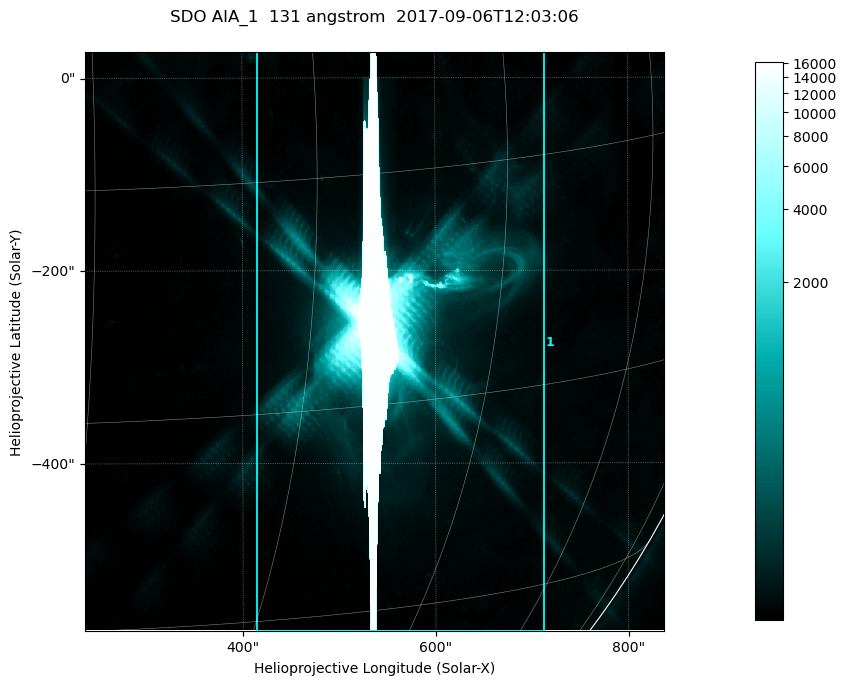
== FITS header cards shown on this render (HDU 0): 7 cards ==
TELESCOP= 'SDO     '           /
INSTRUME= 'AIA_1   '           /
WAVELNTH=                  131 /
WAVEUNIT= 'angstrom'           /
DATE-OBS= '2017-09-06T12:03:06.62' /
CTYPE1  = 'HPLN-TAN'           /
CTYPE2  = 'HPLT-TAN'           /

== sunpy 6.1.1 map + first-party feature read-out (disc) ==
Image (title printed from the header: SDO AIA_1  131 angstrom  2017-09-06T12:03:06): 1000 x 1000 px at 0.601 arcsec/px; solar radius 952 arcsec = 1585 px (partial field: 13% of the solar disc is inside the frame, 99% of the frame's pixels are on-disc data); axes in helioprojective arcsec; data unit not stated in the header (colour bar unlabelled)
Orientation: roll -0.139 deg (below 1 deg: not rotated)
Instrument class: DISC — disc imager (sunpy class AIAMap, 131 A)
Bright regions (active regions / flare kernels): reference = the on-disc median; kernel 9 px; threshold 5 sigma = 74.6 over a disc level ~24.3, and >= 1.15x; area >= 1000 px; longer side >= 12 px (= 7.2 arcsec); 1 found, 1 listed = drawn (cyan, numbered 1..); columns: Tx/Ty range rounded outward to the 2 arcsec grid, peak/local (2 s.f.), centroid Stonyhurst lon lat
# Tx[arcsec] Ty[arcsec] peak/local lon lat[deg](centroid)
1 414..714 -574..28 675 +36 -10
Off-limb structures (1.02-1.3 R_sun): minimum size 400 px: none found